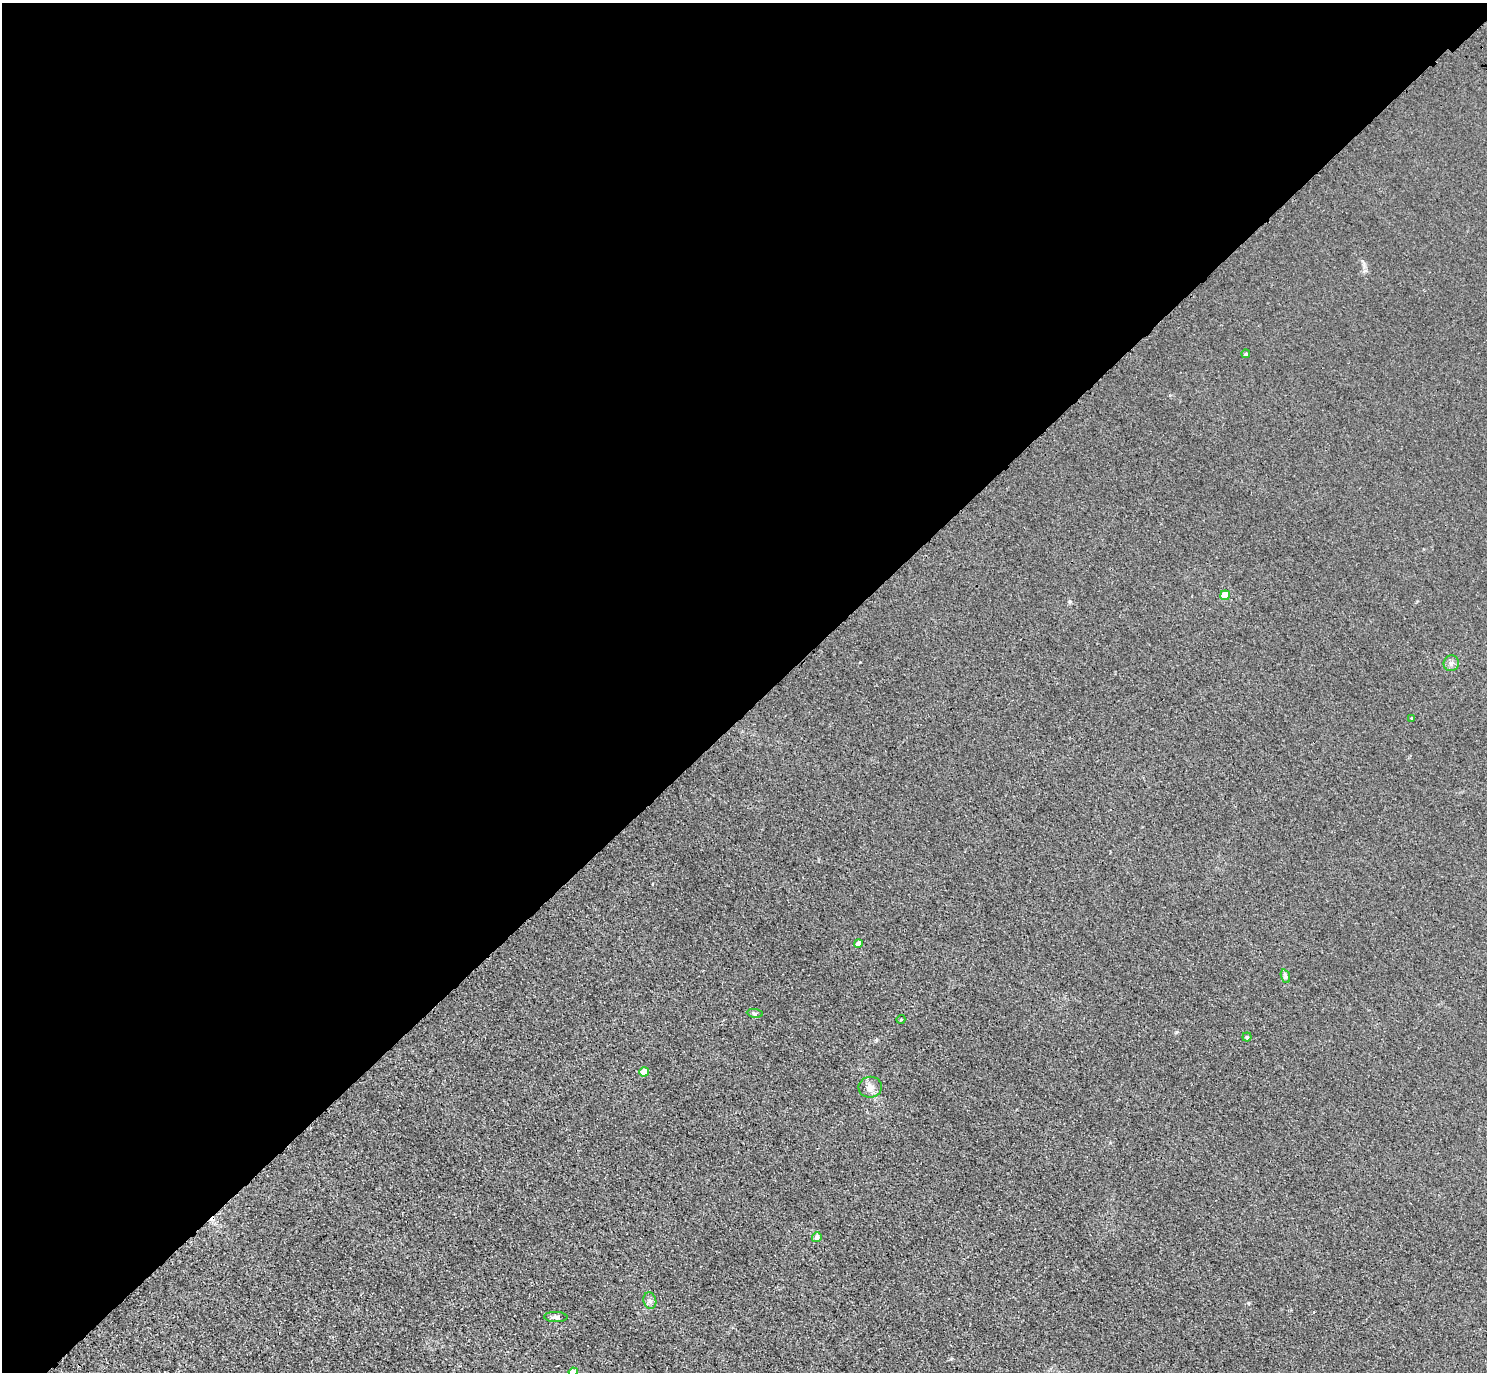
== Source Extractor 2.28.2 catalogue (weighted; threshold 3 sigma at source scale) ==
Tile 2 of 4 x 4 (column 2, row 1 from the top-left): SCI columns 1575-3059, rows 4501-5870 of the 6118 x 6118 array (HDU 1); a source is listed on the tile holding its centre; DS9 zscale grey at full resolution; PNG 1489 x 1374 px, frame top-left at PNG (2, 3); each listed source drawn as its Kron ellipse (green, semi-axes under 4 px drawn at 4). Shown black and unused: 52% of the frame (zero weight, under 3 of 4 exposures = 6% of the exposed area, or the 3 px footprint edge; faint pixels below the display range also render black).
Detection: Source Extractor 2.28.2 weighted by HDU 2 'WHT'; one run over the whole footprint, this tile lists its part. Background 0.0112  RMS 0.0054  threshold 0.0242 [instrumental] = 3 sigma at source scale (4.5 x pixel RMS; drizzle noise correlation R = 1.50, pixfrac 1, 0.05/0.05 arcsec/px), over >= 5 px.
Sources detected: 15; all 15 listed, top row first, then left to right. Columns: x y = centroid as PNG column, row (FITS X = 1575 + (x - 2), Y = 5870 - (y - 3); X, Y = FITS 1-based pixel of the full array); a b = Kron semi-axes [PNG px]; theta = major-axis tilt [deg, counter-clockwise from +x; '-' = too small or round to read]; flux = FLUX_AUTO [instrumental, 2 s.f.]
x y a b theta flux
1246 354 4 4 - 1
1225 595 5 4 - 12
1451 663 8 7 - 1.9
1412 718 4 3 - 0.59
858 943 4 4 - 3.5
1285 976 7 4 -71 1.2
755 1013 8 4 -8 0.98
901 1019 4 3 - 0.45
1247 1037 4 4 - 0.7
644 1072 4 4 - 9.5
870 1087 11 10 - 3.9
817 1237 5 5 - 2.4
650 1301 8 6 -73 2
556 1317 11 5 -2 1.7
573 1372 4 4 - 6.3
Isophote crosses this tile's border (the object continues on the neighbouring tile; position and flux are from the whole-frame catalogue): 1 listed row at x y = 573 1372
Unlisted compact peaks at least as high as the median listed source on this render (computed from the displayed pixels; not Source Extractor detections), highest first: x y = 1070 601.